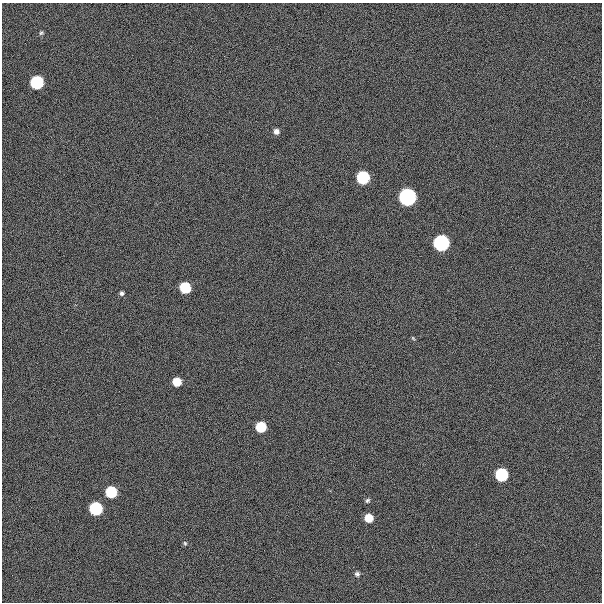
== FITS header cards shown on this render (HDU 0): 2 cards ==
NAXIS1  =                  600
NAXIS2  =                  600

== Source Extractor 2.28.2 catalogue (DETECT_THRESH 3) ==
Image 600 x 600 px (HDU 0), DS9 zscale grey, 1 PNG px = 1 image px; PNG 604 x 604 px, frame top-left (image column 1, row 600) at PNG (2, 3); no overlay
Background 300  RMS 19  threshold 57.8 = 3 sigma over >= 5 px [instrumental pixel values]
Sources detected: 18; all 18 listed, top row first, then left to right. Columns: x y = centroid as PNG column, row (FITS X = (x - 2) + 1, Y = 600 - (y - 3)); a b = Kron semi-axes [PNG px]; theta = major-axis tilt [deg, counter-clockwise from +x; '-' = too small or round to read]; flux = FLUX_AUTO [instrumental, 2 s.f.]
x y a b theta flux
41 33 6 5 - 2.2e+03
37 82 7 7 - 2.1e+05
276 131 6 6 - 6.2e+03
363 177 7 7 - 2.1e+05
407 197 7 7 - 1.1e+06
441 243 7 7 - 6.3e+05
185 287 7 7 - 9.1e+04
122 293 5 5 - 3.0e+03
413 338 6 3 -46 1.4e+03
177 382 6 6 - 3.0e+04
261 427 7 7 - 7.5e+04
501 475 7 7 - 2.1e+05
111 492 7 7 - 9.9e+04
367 500 7 5 44 2.5e+03
96 508 7 7 - 2.2e+05
369 518 6 6 - 3.1e+04
185 543 6 5 - 2.0e+03
357 574 7 6 - 3.3e+03